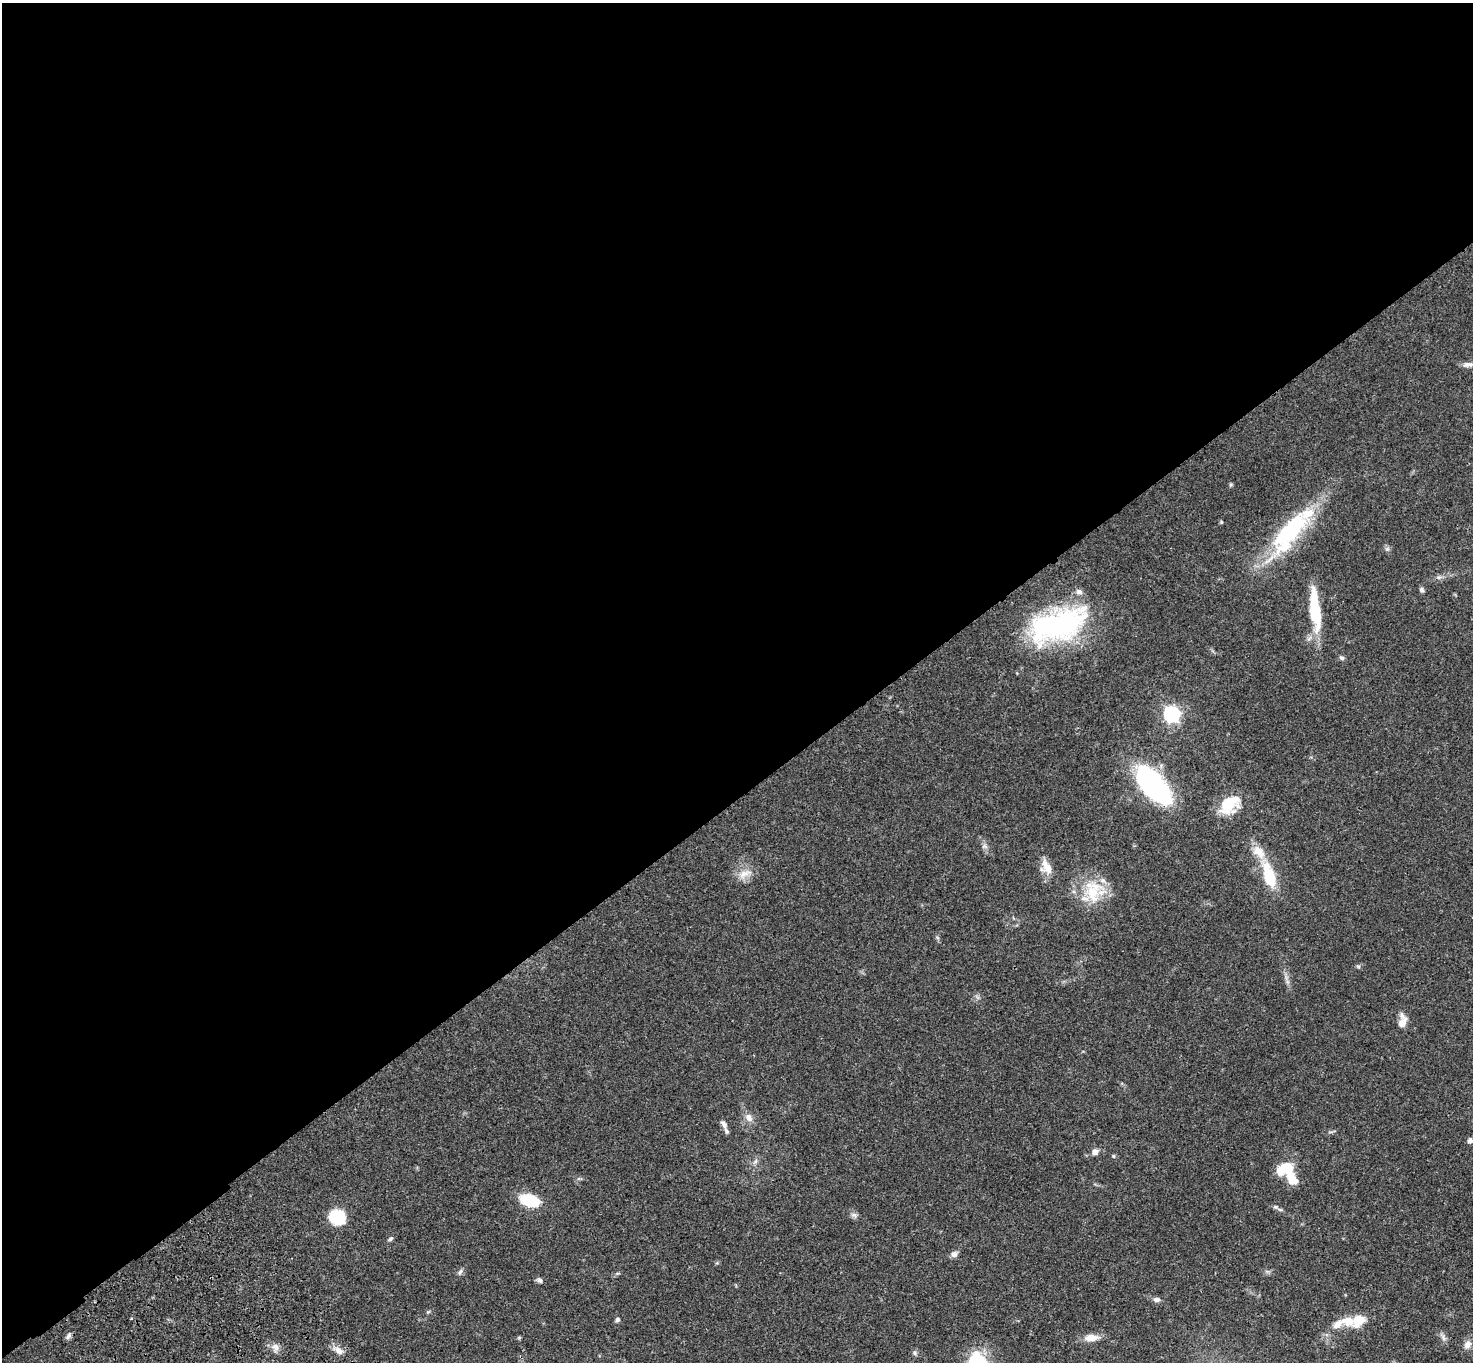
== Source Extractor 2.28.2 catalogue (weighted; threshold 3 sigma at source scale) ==
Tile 2 of 4 x 4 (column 2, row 1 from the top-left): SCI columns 1579-3049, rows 4463-5822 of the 6094 x 6064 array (HDU 1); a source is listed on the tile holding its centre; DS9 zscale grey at full resolution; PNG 1475 x 1364 px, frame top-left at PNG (2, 3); no overlay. Shown black and unused: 59% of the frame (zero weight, under 3 of 4 exposures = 6% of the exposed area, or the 3 px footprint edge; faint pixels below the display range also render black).
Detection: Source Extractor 2.28.2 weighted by HDU 2 'WHT'; one run over the whole footprint, this tile lists its part. Background 0.0463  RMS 0.0052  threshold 0.0236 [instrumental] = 3 sigma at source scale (4.5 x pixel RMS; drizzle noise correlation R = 1.50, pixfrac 1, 0.05/0.05 arcsec/px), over >= 5 px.
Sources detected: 55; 1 inside a brighter object's white glare — not listed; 4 inside a brighter listed object's ellipse — not listed separately; the other 50 listed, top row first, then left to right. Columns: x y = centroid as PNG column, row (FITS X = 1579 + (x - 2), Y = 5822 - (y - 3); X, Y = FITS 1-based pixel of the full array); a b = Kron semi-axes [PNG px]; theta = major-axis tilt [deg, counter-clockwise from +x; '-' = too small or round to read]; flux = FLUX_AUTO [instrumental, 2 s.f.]
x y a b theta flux
1468 365 16 7 5 2.5
1231 485 5 4 - 0.65
1221 522 5 3 - 0.47
1290 532 65 24 51 56
1387 549 5 5 - 0.98
1439 577 8 4 0 1.2
1422 590 7 5 -65 1.1
1315 610 51 12 -84 23
1058 625 66 32 19 89
1341 658 8 5 -37 1.1
1172 714 8 7 - 100
1153 784 39 18 -49 100
1228 805 22 20 33 15
984 846 8 6 -1 1.4
1258 852 21 13 -42 7.9
1046 867 18 13 -61 6.4
745 874 21 9 25 5.5
1269 876 21 10 -72 23
1093 891 32 24 84 20
1358 966 6 4 -19 0.69
1402 1023 17 10 64 4.4
749 1118 11 9 -53 3.3
724 1124 11 7 -55 2.4
1470 1140 6 5 - 1.9
1095 1152 8 7 - 2.5
1113 1156 5 4 - 0.6
756 1161 7 4 71 1.1
1292 1178 21 11 -61 9.5
530 1200 19 11 -15 20
1275 1207 7 5 -19 1.2
854 1215 10 6 -9 1.4
337 1217 15 13 -21 20
390 1239 6 5 - 0.9
954 1254 8 8 - 1.9
460 1272 9 5 59 1.2
540 1280 7 6 - 1.4
1157 1299 8 6 1 1.7
428 1312 6 3 19 0.62
131 1318 3 3 - 0.58
617 1320 5 5 - 1.1
1358 1320 11 9 45 11
1337 1324 16 9 37 4.7
68 1336 8 5 58 1.5
1443 1337 12 5 -64 1.8
519 1338 6 4 19 0.57
1091 1338 17 8 4 5.7
1468 1345 11 8 56 3
276 1347 9 8 - 2.6
339 1351 14 8 -41 3.4
915 1353 6 5 - 0.99